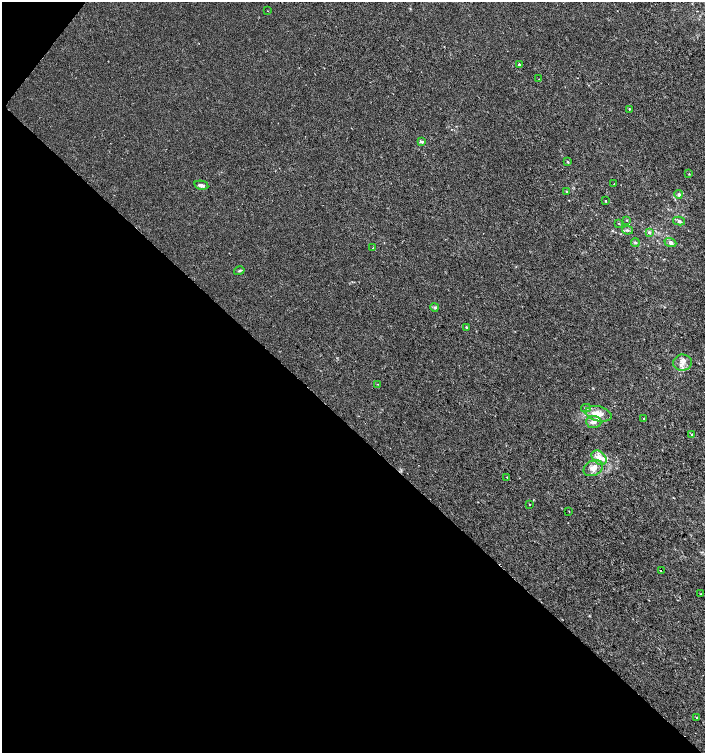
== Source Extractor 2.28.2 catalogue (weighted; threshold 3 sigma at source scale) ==
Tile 9 of 4 x 4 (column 1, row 3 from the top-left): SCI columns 237-1641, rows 1502-3002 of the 6028 x 6010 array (HDU 1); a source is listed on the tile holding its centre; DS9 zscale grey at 2 x 2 block average (1 PNG px = mean of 2 x 2 image px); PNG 707 x 755 px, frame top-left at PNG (2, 2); each listed source drawn as its Kron ellipse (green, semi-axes under 4 px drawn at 4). Shown black and unused: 44% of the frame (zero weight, under 2 of 3 exposures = <1% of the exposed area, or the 3 px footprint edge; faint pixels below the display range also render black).
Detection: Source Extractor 2.28.2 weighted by HDU 2 'WHT'; one run over the whole footprint, this tile lists its part. Background 2.31e-04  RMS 0.0021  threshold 0.00961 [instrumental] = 3 sigma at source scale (4.5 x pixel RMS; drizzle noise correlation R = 1.50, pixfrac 1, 0.0396/0.0396 arcsec/px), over >= 5 px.
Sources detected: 42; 4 inside a brighter listed object's ellipse — not listed separately; the other 38 listed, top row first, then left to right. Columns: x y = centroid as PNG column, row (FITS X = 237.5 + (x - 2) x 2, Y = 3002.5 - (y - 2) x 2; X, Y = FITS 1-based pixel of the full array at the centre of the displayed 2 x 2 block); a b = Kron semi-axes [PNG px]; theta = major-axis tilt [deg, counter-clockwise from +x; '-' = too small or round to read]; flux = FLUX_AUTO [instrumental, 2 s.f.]
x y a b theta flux
268 11 2 2 - 0.24
519 64 2 2 - 2.9
539 79 2 2 - 0.17
629 109 2 2 - 0.57
422 142 4 3 - 1.3
568 162 3 3 - 0.46
689 174 2 2 - 0.27
614 184 3 2 - 0.24
201 185 7 3 -13 1.6
567 192 3 2 - 0.62
679 194 4 4 - 1
606 201 2 2 - 0.58
627 220 3 2 - 0.35
679 221 6 4 -13 1
619 223 3 2 - 0.32
627 230 5 3 - 0.78
649 232 4 3 - 0.86
635 242 4 3 - 0.66
670 243 6 4 -21 1.5
373 248 2 2 - 0.49
239 271 5 3 - 0.64
435 307 4 3 - 0.72
466 327 2 2 - 1.2
683 363 9 8 - 3.4
378 384 3 2 - 0.21
586 408 5 4 - 0.98
599 414 13 7 -13 4.6
643 418 3 2 - 0.21
594 422 7 6 - 2
692 435 4 2 - 0.53
599 458 8 6 -41 3.2
593 468 10 7 27 3.8
506 477 2 2 - 0.33
529 504 2 2 - 0.27
569 511 2 2 - 0.25
661 570 2 2 - 2.5
701 594 2 2 - 0.22
697 718 3 3 - 0.43
Diffuse or blended objects may show on this block-average render without a row.